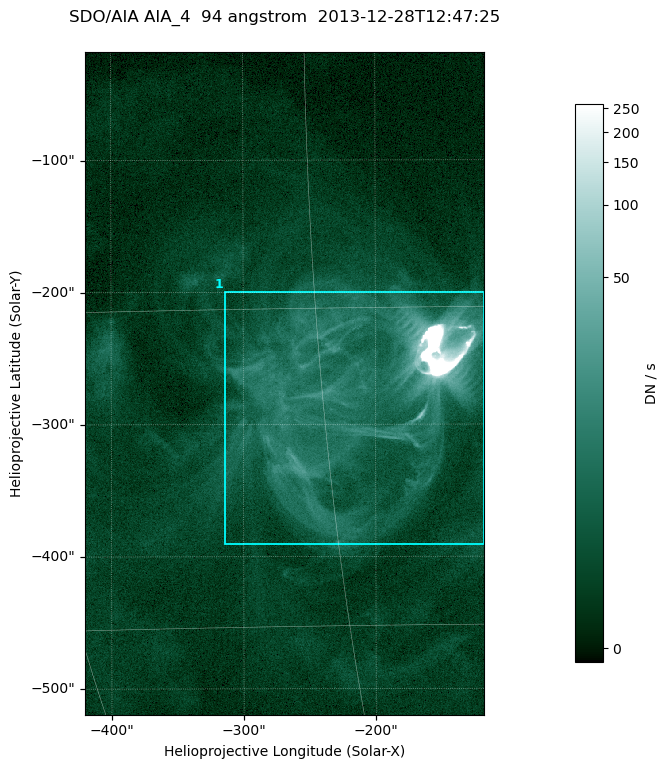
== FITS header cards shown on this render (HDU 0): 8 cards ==
TELESCOP= 'SDO/AIA '
INSTRUME= 'AIA_4   '
WAVELNTH=                   94
WAVEUNIT= 'angstrom'
DATE-OBS= '2013-12-28T12:47:25.12'
CTYPE1  = 'HPLN-TAN'
CTYPE2  = 'HPLT-TAN'
BUNIT   = 'DN / s  '

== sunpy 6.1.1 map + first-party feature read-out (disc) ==
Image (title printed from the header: SDO/AIA AIA_4  94 angstrom  2013-12-28T12:47:25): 503 x 835 px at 0.6 arcsec/px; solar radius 976 arcsec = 1626 px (partial field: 5.1% of the solar disc is inside the frame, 100% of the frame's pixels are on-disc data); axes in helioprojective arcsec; data unit DN / s (BUNIT, on the colour bar)
Orientation: roll -0.138 deg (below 1 deg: not rotated)
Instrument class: DISC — disc imager (sunpy class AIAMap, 94 A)
Bright regions (active regions / flare kernels): reference = the on-disc median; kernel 5 px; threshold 5 sigma = 6.33 DN / s over a disc level ~1.75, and >= 1.15x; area >= 420 px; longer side >= 6 px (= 3.6 arcsec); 1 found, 1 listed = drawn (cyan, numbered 1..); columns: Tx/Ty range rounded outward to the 2 arcsec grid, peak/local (2 s.f.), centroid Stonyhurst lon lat
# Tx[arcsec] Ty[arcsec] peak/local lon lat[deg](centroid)
1 -314..-116 -392..-198 1514 -13 -19